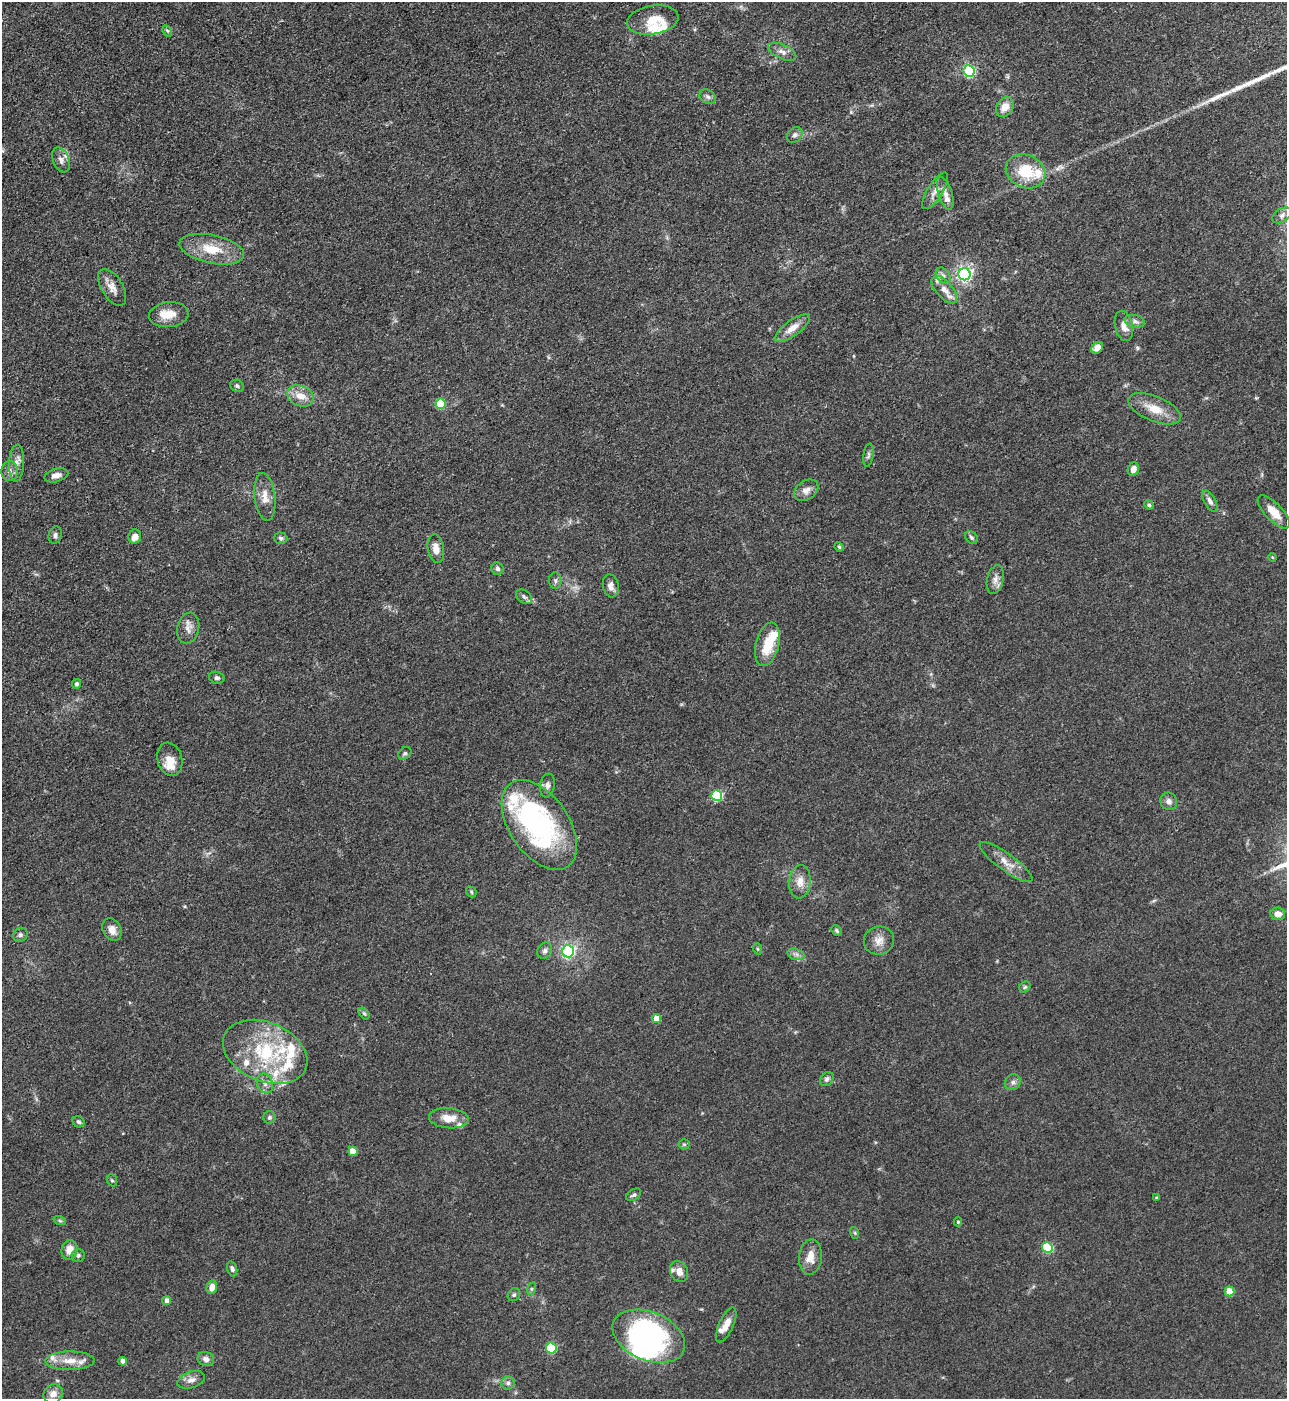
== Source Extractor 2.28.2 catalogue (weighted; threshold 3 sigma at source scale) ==
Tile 11 of 4 x 4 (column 3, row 3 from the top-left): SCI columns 2858-4142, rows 1399-2795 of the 5581 x 5590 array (HDU 1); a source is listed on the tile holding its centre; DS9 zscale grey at full resolution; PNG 1289 x 1401 px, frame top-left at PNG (2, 2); each listed source drawn as its Kron ellipse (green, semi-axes under 4 px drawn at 4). Shown black and unused: <1% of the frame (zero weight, under 3 of 4 exposures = <1% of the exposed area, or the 3 px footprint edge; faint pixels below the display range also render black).
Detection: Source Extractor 2.28.2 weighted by HDU 2 'WHT'; one run over the whole footprint, this tile lists its part. Background 0.0534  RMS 0.0055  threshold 0.0246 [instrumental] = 3 sigma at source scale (4.5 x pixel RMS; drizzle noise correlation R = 1.50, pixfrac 1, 0.05/0.05 arcsec/px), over >= 5 px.
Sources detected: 131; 6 inside a brighter object's white glare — neither listed nor drawn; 17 inside a brighter listed object's ellipse — not listed separately; the other 108 listed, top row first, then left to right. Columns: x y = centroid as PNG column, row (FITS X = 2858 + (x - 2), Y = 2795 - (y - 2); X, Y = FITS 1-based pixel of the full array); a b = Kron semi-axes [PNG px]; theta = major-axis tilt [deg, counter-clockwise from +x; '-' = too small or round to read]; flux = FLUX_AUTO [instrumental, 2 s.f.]
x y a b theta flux
653 20 26 14 9 12
167 31 6 4 -58 0.83
782 52 15 7 -24 3.3
969 71 6 5 - 71
708 97 9 6 -33 1.8
1005 107 10 8 57 5.7
795 135 8 7 - 2.1
61 160 13 8 -68 3
1025 171 20 16 -24 19
935 191 21 7 57 4
945 193 17 7 -73 4.2
1282 215 10 6 32 2.3
212 249 33 14 -12 16
964 274 6 6 - 150
943 276 9 6 -51 2
112 287 20 10 -59 5.3
944 290 17 8 -48 5.5
169 315 20 12 6 9
1135 321 10 6 -11 2.1
1124 326 15 9 -77 5.2
792 328 21 8 36 6.3
1097 348 6 5 - 3.9
237 386 7 5 -27 1.1
300 396 14 10 -20 6.7
440 404 5 5 - 24
1154 409 28 12 -22 11
868 455 11 5 82 1.4
16 463 18 7 87 3.8
1133 469 7 5 68 3.5
9 471 10 8 87 2.7
56 475 12 6 16 3.2
806 490 13 9 35 3.9
265 497 24 10 -83 6.6
1210 501 11 5 -61 2.1
1149 505 5 4 - 1.1
1274 512 21 8 -46 7.5
55 535 9 6 72 1.6
135 536 7 6 - 4.3
281 538 6 5 - 1.2
971 538 7 5 -46 1.2
839 547 5 4 - 0.68
436 549 14 8 -81 4.7
1272 557 4 3 - 0.49
497 569 6 5 - 1.2
995 580 15 8 78 3.5
555 581 8 6 -90 1.5
611 586 12 8 -79 3.2
524 597 9 6 -37 1.7
188 628 16 11 78 4.3
767 644 22 11 76 15
217 678 8 6 -15 1.5
76 684 5 4 - 1.7
405 753 7 5 43 1.1
170 759 17 12 -74 8.5
547 786 12 7 80 2.7
717 796 5 5 - 46
1169 801 9 8 - 2.9
539 825 50 29 -55 100
1006 862 32 8 -36 6.9
800 882 17 10 83 5.8
471 892 6 4 -49 0.83
1278 914 7 6 - 4.1
112 930 12 9 -62 4.7
836 930 6 4 -46 0.96
20 935 7 6 - 1.4
879 941 15 14 - 5.5
758 949 6 3 -70 0.65
545 951 8 7 - 1.8
568 951 6 6 - 78
796 954 9 5 -15 2
1025 987 6 5 - 0.93
364 1013 7 4 -53 0.9
656 1019 4 4 - 8.5
265 1052 44 29 -23 48
827 1079 8 6 49 1.6
1013 1082 8 7 - 2
265 1083 10 8 -68 2.8
269 1118 6 6 - 1.2
449 1118 20 10 -5 7.9
78 1122 6 5 - 1.2
684 1144 5 5 - 0.79
353 1151 4 4 - 11
112 1180 6 5 - 0.86
634 1195 8 5 33 1.3
1156 1197 3 3 - 0.5
60 1221 6 4 -19 0.83
958 1222 4 4 - 0.86
855 1233 6 4 -72 0.75
1047 1247 5 5 - 37
70 1250 10 8 77 6
78 1255 6 6 - 1.3
810 1257 18 11 84 7.3
232 1269 8 4 -72 1.4
679 1272 11 8 -65 4.2
212 1287 7 5 76 4.3
531 1289 6 4 71 0.84
1229 1291 5 5 - 13
514 1295 7 6 - 1.2
167 1301 4 4 - 3.2
726 1325 19 7 66 5.5
649 1336 38 24 -23 85
551 1348 5 5 - 36
206 1359 8 7 - 2.5
70 1361 25 9 0 8.1
123 1361 4 4 - 3.8
191 1380 14 8 19 3.6
508 1383 7 6 - 1.6
53 1394 10 9 - 4.2